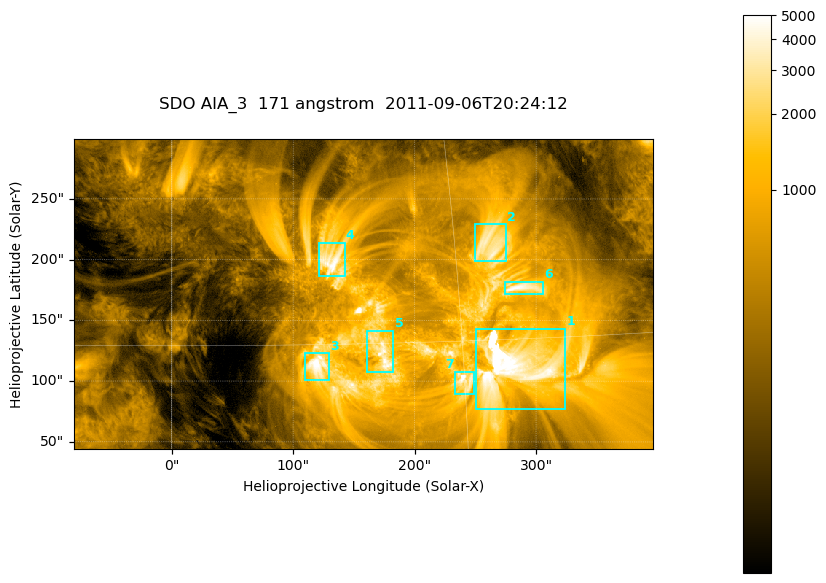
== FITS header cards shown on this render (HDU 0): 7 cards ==
TELESCOP= 'SDO     '           /
INSTRUME= 'AIA_3   '           /
WAVELNTH=                  171 /
WAVEUNIT= 'angstrom'           /
DATE-OBS= '2011-09-06T20:24:12.34' /
CTYPE1  = 'HPLN-TAN'           /
CTYPE2  = 'HPLT-TAN'           /

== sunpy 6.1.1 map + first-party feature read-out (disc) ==
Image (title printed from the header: SDO AIA_3  171 angstrom  2011-09-06T20:24:12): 795 x 425 px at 0.599 arcsec/px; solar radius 952 arcsec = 1589 px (partial field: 4.3% of the solar disc is inside the frame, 100% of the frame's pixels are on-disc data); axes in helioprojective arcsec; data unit not stated in the header (colour bar unlabelled)
Pointing: header CRPIX1/2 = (2050.96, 2049.84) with CRVAL1/2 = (0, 0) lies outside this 795 x 425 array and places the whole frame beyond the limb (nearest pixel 1.29 R_sun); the SolarSoft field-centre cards XCEN/YCEN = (157.6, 171.7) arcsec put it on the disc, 1714 arcsec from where CRPIX/CRVAL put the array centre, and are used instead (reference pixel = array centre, CRVAL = XCEN/YCEN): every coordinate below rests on XCEN/YCEN
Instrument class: DISC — disc imager (sunpy class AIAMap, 171 A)
Bright regions (active regions / flare kernels): reference = the on-disc median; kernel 7 px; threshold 5 sigma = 1887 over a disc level ~406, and >= 1.15x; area >= 337 px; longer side >= 5 px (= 3 arcsec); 7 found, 7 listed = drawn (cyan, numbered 1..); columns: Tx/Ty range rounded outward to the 2 arcsec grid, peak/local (2 s.f.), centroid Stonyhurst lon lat
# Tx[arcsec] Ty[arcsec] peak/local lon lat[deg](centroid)
1 250..324 76..144 40 +17 +14
2 248..276 198..230 8.7 +17 +20
3 110..130 100..124 13 +7 +14
4 120..144 186..214 11 +8 +19
5 160..184 108..142 10 +11 +15
6 274..306 172..182 10 +18 +18
7 232..250 88..108 12 +15 +13